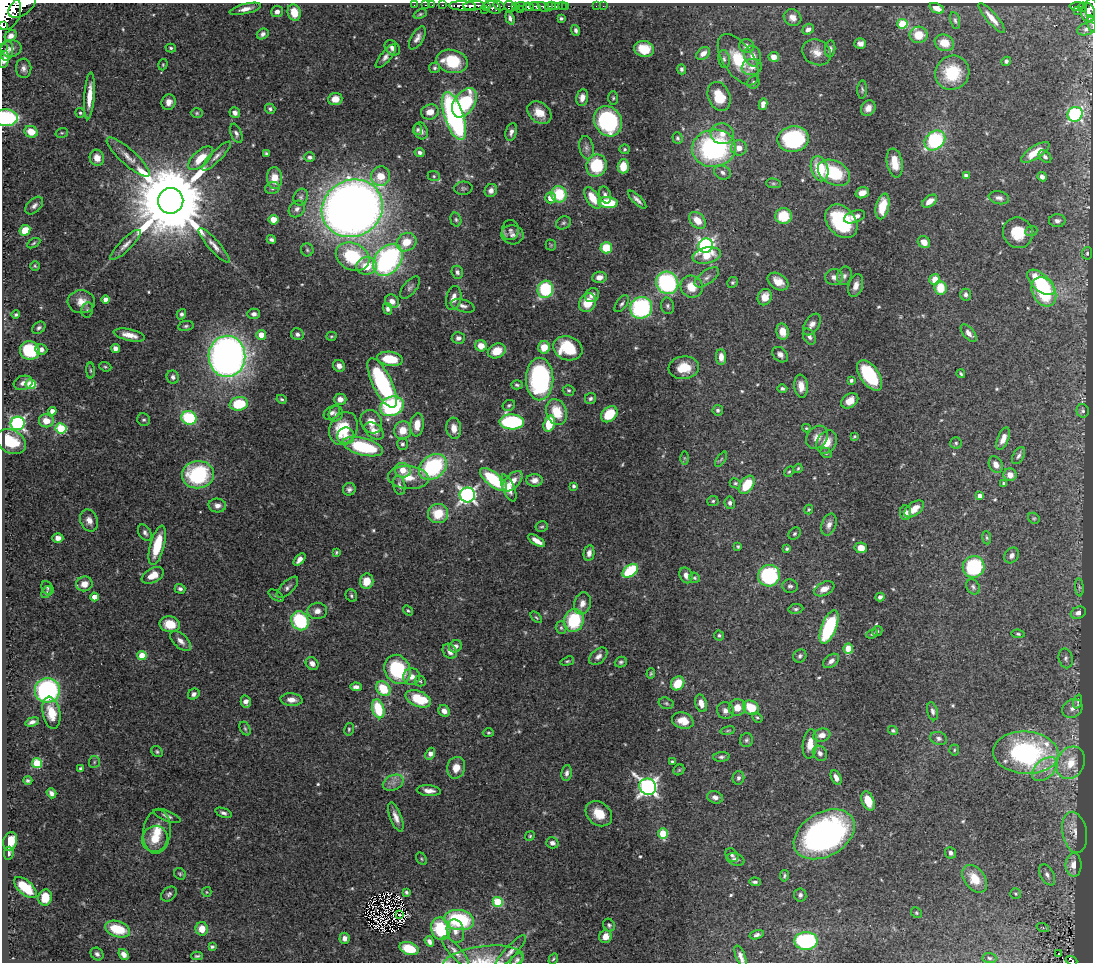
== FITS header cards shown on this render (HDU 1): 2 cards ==
NAXIS1  =                 1091
NAXIS2  =                  960

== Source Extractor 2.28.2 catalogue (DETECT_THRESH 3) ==
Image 1091 x 960 px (HDU 1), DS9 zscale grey, 1 PNG px = 1 image px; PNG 1095 x 964 px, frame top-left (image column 1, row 960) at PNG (2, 3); each listed source drawn as its Kron ellipse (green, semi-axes under 4 px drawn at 4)
Background 0.714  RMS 0.02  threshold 0.0588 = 3 sigma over >= 5 px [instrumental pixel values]
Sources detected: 578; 3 with non-positive FLUX_AUTO (blend fragments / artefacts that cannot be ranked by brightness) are neither listed nor drawn; of the other 575, the 500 brightest by FLUX_AUTO listed and drawn (75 fainter detections omitted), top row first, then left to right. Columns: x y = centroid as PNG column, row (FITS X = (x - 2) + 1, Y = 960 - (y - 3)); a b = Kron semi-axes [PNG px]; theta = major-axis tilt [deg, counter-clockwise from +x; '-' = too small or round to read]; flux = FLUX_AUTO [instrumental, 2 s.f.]
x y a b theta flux
414 5 2 2 - 3.1
425 5 3 2 - 11
432 5 2 2 - 5
443 5 3 2 - 9.1
22 6 15 8 35 1100
462 6 13 4 -2 460
474 6 10 4 5 420
499 6 6 3 -32 150
510 6 6 5 - 80
516 6 3 3 - 43
521 6 6 3 -6 49
535 6 5 3 - 110
551 6 6 3 10 140
555 6 4 3 - 120
562 6 2 2 - 20
565 6 3 3 - 15
596 6 2 2 - 2.3
603 6 2 2 - 3.4
1077 6 7 3 3 56
487 7 4 3 - 53
493 7 9 6 -26 150
528 7 5 3 - 270
543 7 6 3 -29 190
1083 7 5 3 - 35
937 8 8 5 -25 9.3
1091 8 10 6 88 160
245 9 16 5 13 9.2
484 9 4 3 - 43
520 10 3 3 - 15
7 11 19 13 77 2800
1077 11 3 2 - 3.6
277 12 6 5 - 5.5
294 12 8 6 -75 22
1088 12 9 6 -85 230
420 14 7 4 21 2
510 18 6 4 -72 4
561 18 4 3 - 2.6
792 18 9 8 - 9.6
992 18 19 5 -49 14
955 20 8 4 -77 3
902 24 5 5 - 70
1092 24 9 3 -75 15
2 25 3 2 - 99
808 29 6 5 - 6.3
1087 29 10 6 22 5.3
576 30 5 4 - 3.7
263 34 6 5 - 4.6
919 35 9 8 - 26
11 36 6 5 - 7.8
417 38 13 6 60 7.1
944 43 10 8 -20 20
860 44 6 5 - 6
747 46 7 7 - 7.4
2 48 2 2 - 4.1
171 48 5 4 - 2.2
392 48 9 6 -46 6.5
11 49 10 8 7 7.8
644 49 10 8 -13 32
830 49 8 5 83 4.1
7 50 10 6 85 6.5
816 52 15 12 -28 15
703 53 8 5 39 9.7
386 56 15 5 51 6.8
753 56 10 8 -74 12
774 57 5 5 - 13
724 59 9 5 -82 3.8
4 60 9 4 81 11
738 60 29 15 -56 50
452 61 16 11 -13 56
1006 61 5 4 - 3.5
163 65 6 4 72 1.7
752 67 10 8 10 9.8
24 68 9 7 -87 6.1
435 68 5 5 - 2.9
682 69 5 4 - 3.3
952 73 17 16 - 57
753 82 6 6 - 3.3
862 90 9 4 87 2.7
89 96 23 5 86 22
719 96 15 11 -69 37
582 98 8 6 79 8.8
613 98 7 5 90 2.5
335 99 7 6 - 13
169 102 8 7 - 8.4
464 103 16 10 55 110
763 104 6 4 79 8.4
868 108 8 7 - 9.8
270 109 5 5 - 3.2
430 112 9 7 18 13
80 113 5 4 - 2.8
197 113 6 5 - 2.2
235 113 5 5 - 5.2
539 113 13 10 -40 21
1075 114 8 7 - 250
454 116 25 9 -72 320
6 118 12 8 -3 150
608 121 16 13 -60 180
417 129 6 4 82 3.2
421 131 9 6 -71 6.1
31 132 7 5 -26 24
511 132 9 5 74 6
62 133 6 4 17 1.9
236 133 10 5 -68 4.2
722 134 11 10 - 14
678 138 6 5 - 2.6
793 139 15 13 11 160
935 140 11 8 40 130
586 148 12 7 -78 5.9
714 148 22 18 7 250
739 148 8 7 - 14
625 149 5 5 - 2.4
420 152 5 4 - 4.3
1035 152 16 6 33 23
266 153 4 3 - 2.2
216 156 19 5 45 7.3
1045 156 7 5 -45 3.7
128 157 28 7 -42 16
310 157 5 5 - 4.1
97 158 8 7 - 14
200 158 15 7 43 26
895 163 14 8 -80 21
596 166 11 10 - 70
623 166 7 5 87 24
819 169 13 8 -74 52
722 172 9 6 -26 5.6
834 173 17 12 -27 85
380 176 10 9 - 23
434 176 6 5 - 2.2
966 176 4 4 - 6.8
1042 177 5 4 - 6.4
274 178 11 7 -87 20
773 183 7 5 -5 2.6
272 188 7 5 15 3.2
463 188 9 6 4 3.4
491 190 7 6 - 6.6
862 193 7 5 19 9.6
559 194 8 7 - 57
605 195 9 5 -72 5.2
301 197 8 7 - 4.2
550 198 5 5 - 16
593 198 12 6 -57 26
999 198 10 6 -11 5.6
637 200 12 4 -44 5.5
171 201 13 12 - 26000
930 201 8 5 37 13
608 203 10 5 -5 50
34 206 10 6 45 5.6
882 206 13 6 78 29
352 208 31 28 28 2100
297 209 9 7 48 6
783 216 8 8 - 46
854 217 11 5 20 10
273 220 5 5 - 17
456 220 7 5 -74 3
697 220 10 7 -46 19
841 221 19 13 -49 110
1057 221 8 6 0 5.1
563 223 8 6 31 2.9
25 230 6 5 - 30
510 230 10 8 87 5.1
1031 231 6 5 - 2.2
1018 233 15 14 - 33
512 235 11 9 -12 7.4
271 240 5 3 - 3.4
406 242 10 9 - 28
924 242 6 5 - 12
34 243 7 4 29 2.3
125 245 20 6 44 9.8
214 245 22 5 -49 10
551 245 5 5 - 1.8
706 246 7 7 - 410
606 248 6 5 - 45
307 250 6 6 - 2.7
1087 253 6 5 - 2.4
707 255 14 8 12 24
352 257 17 13 -26 100
388 260 17 12 53 310
35 266 5 5 - 2
367 266 10 8 12 31
457 272 7 5 -68 4.1
844 276 9 7 74 4.8
599 277 7 5 7 9.4
707 277 14 6 36 7.2
834 277 9 8 - 8.2
935 279 5 5 - 16
733 282 6 5 - 2.4
778 282 11 7 -32 15
1041 282 17 8 -41 82
667 283 11 10 - 180
856 286 12 7 72 8.8
410 287 13 6 49 5
692 287 11 10 - 26
940 288 7 6 - 31
545 289 9 7 73 100
1044 292 15 11 -61 96
592 295 7 6 - 7.7
966 295 6 5 - 4.8
765 297 8 7 - 16
454 298 12 7 77 11
105 299 4 4 - 8.8
392 301 7 6 - 11
81 302 13 11 -4 15
587 303 10 8 60 30
622 304 10 5 53 3.5
463 306 12 6 -16 6.1
668 306 8 6 -78 3.7
641 308 11 10 - 180
388 309 6 4 -76 3.9
87 310 7 6 - 3.2
16 314 4 3 - 2.4
181 314 5 4 - 3.1
254 314 6 5 - 5.8
812 325 12 7 56 8.7
186 326 8 5 8 2.8
39 328 7 5 38 3.5
782 332 8 6 -81 16
969 333 10 5 -50 8.1
297 334 6 6 - 4.3
129 335 16 5 -13 13
261 335 5 5 - 17
331 336 5 4 - 1.9
809 337 8 5 -60 5.4
458 338 6 6 - 5.9
481 346 6 5 - 16
544 347 6 6 - 24
115 348 4 4 - 6.7
568 348 15 12 -20 62
41 349 6 5 - 6.6
30 350 10 9 - 81
497 351 9 7 24 24
780 355 9 6 -43 6.4
227 356 20 18 -90 980
721 357 8 5 -87 11
390 359 13 7 -8 43
339 366 6 5 - 7.1
105 367 6 4 -20 1.9
684 368 15 11 7 30
91 370 8 4 -89 2.3
961 374 4 3 - 2
870 375 17 9 -55 91
173 377 6 6 - 4.5
540 379 21 14 89 240
851 380 3 3 - 4.3
23 383 9 7 17 7.2
382 383 27 9 -64 180
31 384 5 5 - 66
517 385 6 4 -2 2.7
801 386 11 6 -84 13
782 389 5 4 - 2.9
569 390 6 5 - 2.5
590 398 6 5 - 3.3
282 399 5 4 - 2
340 399 6 6 - 9.4
850 401 9 6 36 13
239 404 9 6 10 60
509 405 6 5 - 2.6
392 406 12 9 23 160
718 410 5 5 - 3.2
52 411 4 4 - 10
1083 411 7 6 - 3.2
557 412 13 10 -69 33
332 413 9 6 34 4.6
336 414 8 7 - 4.2
609 414 9 7 43 40
189 418 7 6 - 95
144 420 7 6 - 3.1
46 421 7 6 - 19
371 422 12 10 -61 17
512 422 12 7 -3 170
18 423 7 6 - 290
549 423 8 5 74 48
417 425 11 6 84 17
61 428 5 5 - 92
343 428 17 13 64 58
454 428 10 7 -84 13
806 428 4 3 - 1.7
403 430 9 8 - 21
374 431 11 7 -36 14
346 436 8 8 - 10
854 436 4 2 - 1.7
817 437 13 10 51 12
1003 439 12 5 67 11
11 442 16 11 -29 43
827 442 12 9 60 18
956 443 6 5 - 2.5
402 444 6 5 - 3.1
363 447 21 8 -15 110
826 453 6 5 - 2.3
1019 456 9 5 60 4.5
684 458 6 4 -89 1.8
721 459 8 3 56 1.9
996 465 8 6 -63 9.8
433 467 15 11 36 140
798 468 5 3 - 1.7
403 470 8 7 - 18
789 472 6 4 60 1.7
198 475 16 13 5 130
1010 475 6 6 - 11
408 478 20 11 -5 24
493 479 16 7 -38 94
535 480 8 6 -5 8.2
512 481 12 7 46 15
735 483 6 5 - 2.3
1004 483 4 4 - 4.3
399 485 10 6 -78 6.2
747 485 10 6 55 43
574 486 3 3 - 3.6
509 488 14 6 -67 12
349 489 6 6 - 4.5
467 495 7 7 - 450
980 496 4 4 - 11
713 501 6 5 - 2.5
730 503 6 5 - 4
217 505 9 7 -4 7.8
914 509 11 6 36 15
809 510 5 4 - 1.9
906 513 7 5 -84 6.9
438 514 10 9 - 36
1034 518 6 5 - 2.1
89 521 11 8 -65 10
829 525 11 7 71 8.2
542 527 6 5 - 2.2
145 533 9 6 -58 4.9
794 534 7 5 45 2.4
58 538 5 4 - 8.2
987 538 7 4 -83 2.2
537 541 10 4 -32 11
157 545 20 7 75 49
738 546 4 3 - 1.8
861 548 6 5 - 14
787 549 4 3 - 2.6
336 552 3 3 - 1.7
589 553 8 5 78 7.1
1011 555 8 7 - 6.3
299 560 7 4 47 7.9
974 567 11 10 - 120
630 571 9 5 37 90
153 575 12 7 27 20
686 575 8 6 -66 9.2
769 576 11 10 - 150
695 578 5 5 - 2
367 581 8 6 79 23
84 584 8 7 - 15
790 586 7 6 - 3.7
287 587 14 6 44 5
973 587 8 6 -56 3.6
1079 587 9 3 -85 2.4
47 588 8 5 -59 2.4
180 589 5 4 - 4
824 589 11 6 26 12
46 592 6 4 58 2.3
276 595 9 4 -33 2.8
351 595 6 5 - 2.7
95 597 4 4 - 17
880 597 4 4 - 4.8
582 603 11 8 73 9.9
796 609 7 5 7 2.9
408 610 5 4 - 1.8
317 611 9 8 - 8.5
1078 613 8 6 23 6.8
536 617 7 3 -45 1.8
574 620 11 9 71 84
300 621 10 8 -60 100
170 624 10 7 -10 29
829 627 18 7 68 130
561 628 6 5 - 2.8
877 631 5 4 - 1.9
872 634 6 4 22 1.9
1018 634 6 4 -8 2.3
719 635 5 5 - 2.6
181 641 13 7 -43 7.7
455 646 7 5 36 6.6
848 648 5 5 - 36
450 651 8 6 -50 9.5
142 656 4 4 - 37
598 656 10 6 41 7.1
800 656 7 6 - 3.3
1066 658 10 7 -77 5
567 661 7 4 16 2.1
831 661 9 5 39 6.6
621 662 6 5 - 2.8
312 663 7 5 -43 7.6
397 669 15 12 -62 110
651 674 5 4 - 1.8
412 676 8 8 - 11
420 681 5 5 - 2.2
678 683 7 6 - 28
356 687 6 4 -5 5
383 689 8 6 -48 45
47 690 12 12 - 210
194 694 6 5 - 4.6
418 699 13 7 -23 52
291 700 11 6 -4 11
246 702 6 5 - 7.1
1077 702 7 4 72 2.5
666 703 8 5 -16 2.6
701 703 9 5 -74 10
737 708 8 8 - 16
751 708 8 7 - 36
1072 708 10 9 - 8.9
378 709 9 6 -73 60
444 711 6 5 - 8.3
725 711 9 8 - 6.8
932 711 9 5 -75 4.6
51 713 16 9 -79 28
757 717 6 4 -39 2
683 721 11 8 -18 19
32 722 7 4 17 5
245 729 7 5 -63 2.4
349 729 6 4 77 2.2
728 731 7 4 9 2.1
893 731 5 4 - 2.4
488 733 6 4 1 1.9
822 735 8 6 15 10
939 738 8 6 -14 4.3
746 740 7 6 - 3.1
810 744 15 7 83 18
954 750 5 5 - 2
157 752 6 5 - 2.2
820 753 8 6 -54 5.6
1026 753 33 21 -4 290
430 754 6 4 68 8.8
721 757 8 5 3 3.2
672 761 3 3 - 1.9
94 762 6 5 - 2.3
37 763 5 5 - 66
1071 763 17 13 62 31
456 768 11 9 74 16
80 769 4 4 - 2.8
1045 769 15 9 41 16
679 770 6 5 - 2
566 773 8 5 82 5.2
738 778 7 6 - 3.9
836 778 8 4 -63 7.3
28 780 4 3 - 2.3
393 783 11 7 24 7.7
648 787 9 8 - 590
429 791 12 5 -5 8.8
51 793 5 4 - 5.2
715 797 8 6 -16 6.3
868 801 10 6 -67 26
223 813 8 4 -20 3.8
599 814 14 11 -39 26
167 816 14 5 -21 5.2
396 817 15 5 -69 9.9
157 832 22 13 84 30
1075 832 21 12 -79 16
663 834 5 5 - 63
824 834 33 22 30 420
530 836 5 4 - 1.9
155 839 13 12 - 26
10 841 9 6 71 28
552 843 6 5 - 6.2
9 853 6 4 83 3.8
951 853 6 5 - 5
732 855 7 5 -47 3.5
421 859 7 5 -57 1.9
735 859 9 6 -17 4.9
1074 865 12 8 90 15
180 874 6 5 - 2.2
1047 875 11 6 -61 6.5
784 876 6 4 80 2.2
975 879 15 10 -52 33
755 882 6 3 -4 3
25 887 14 7 -41 41
207 892 5 5 - 1.7
406 892 4 3 - 2.8
169 894 9 6 43 3.8
1016 894 5 5 - 2.1
800 895 6 6 - 3.7
45 897 8 6 81 26
498 902 5 5 - 94
916 913 6 5 - 2
400 915 3 2 - 1.7
459 920 15 10 -9 110
609 925 7 5 -55 2.7
1043 928 6 4 -19 1.9
118 929 13 8 -18 44
202 929 7 6 - 17
441 929 11 9 -70 70
455 931 12 8 -76 8.7
757 935 7 4 14 3.9
605 937 6 6 - 12
344 938 5 5 - 7.2
429 941 5 4 - 5.2
806 941 11 9 1 150
212 947 4 3 - 2.3
409 949 10 6 -19 40
455 952 19 6 -49 8.8
510 952 21 6 47 8.7
1058 953 3 3 - 2.4
97 954 7 5 -43 3.7
124 954 6 4 -51 7
197 956 5 3 - 2.4
741 957 12 4 -68 7.7
989 958 7 5 -5 2.9
553 959 6 4 58 1.9
483 960 40 14 7 32
517 960 7 5 45 3.5
1072 961 6 4 -20 44
At the frame edge (FLAGS 8, measured only in part): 12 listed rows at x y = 22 6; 1091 8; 7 11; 1092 24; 2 25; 2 48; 4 60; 6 118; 741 957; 483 960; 517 960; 1072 961
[75 fainter detections neither listed nor drawn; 3 non-positive-flux detections neither listed nor drawn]